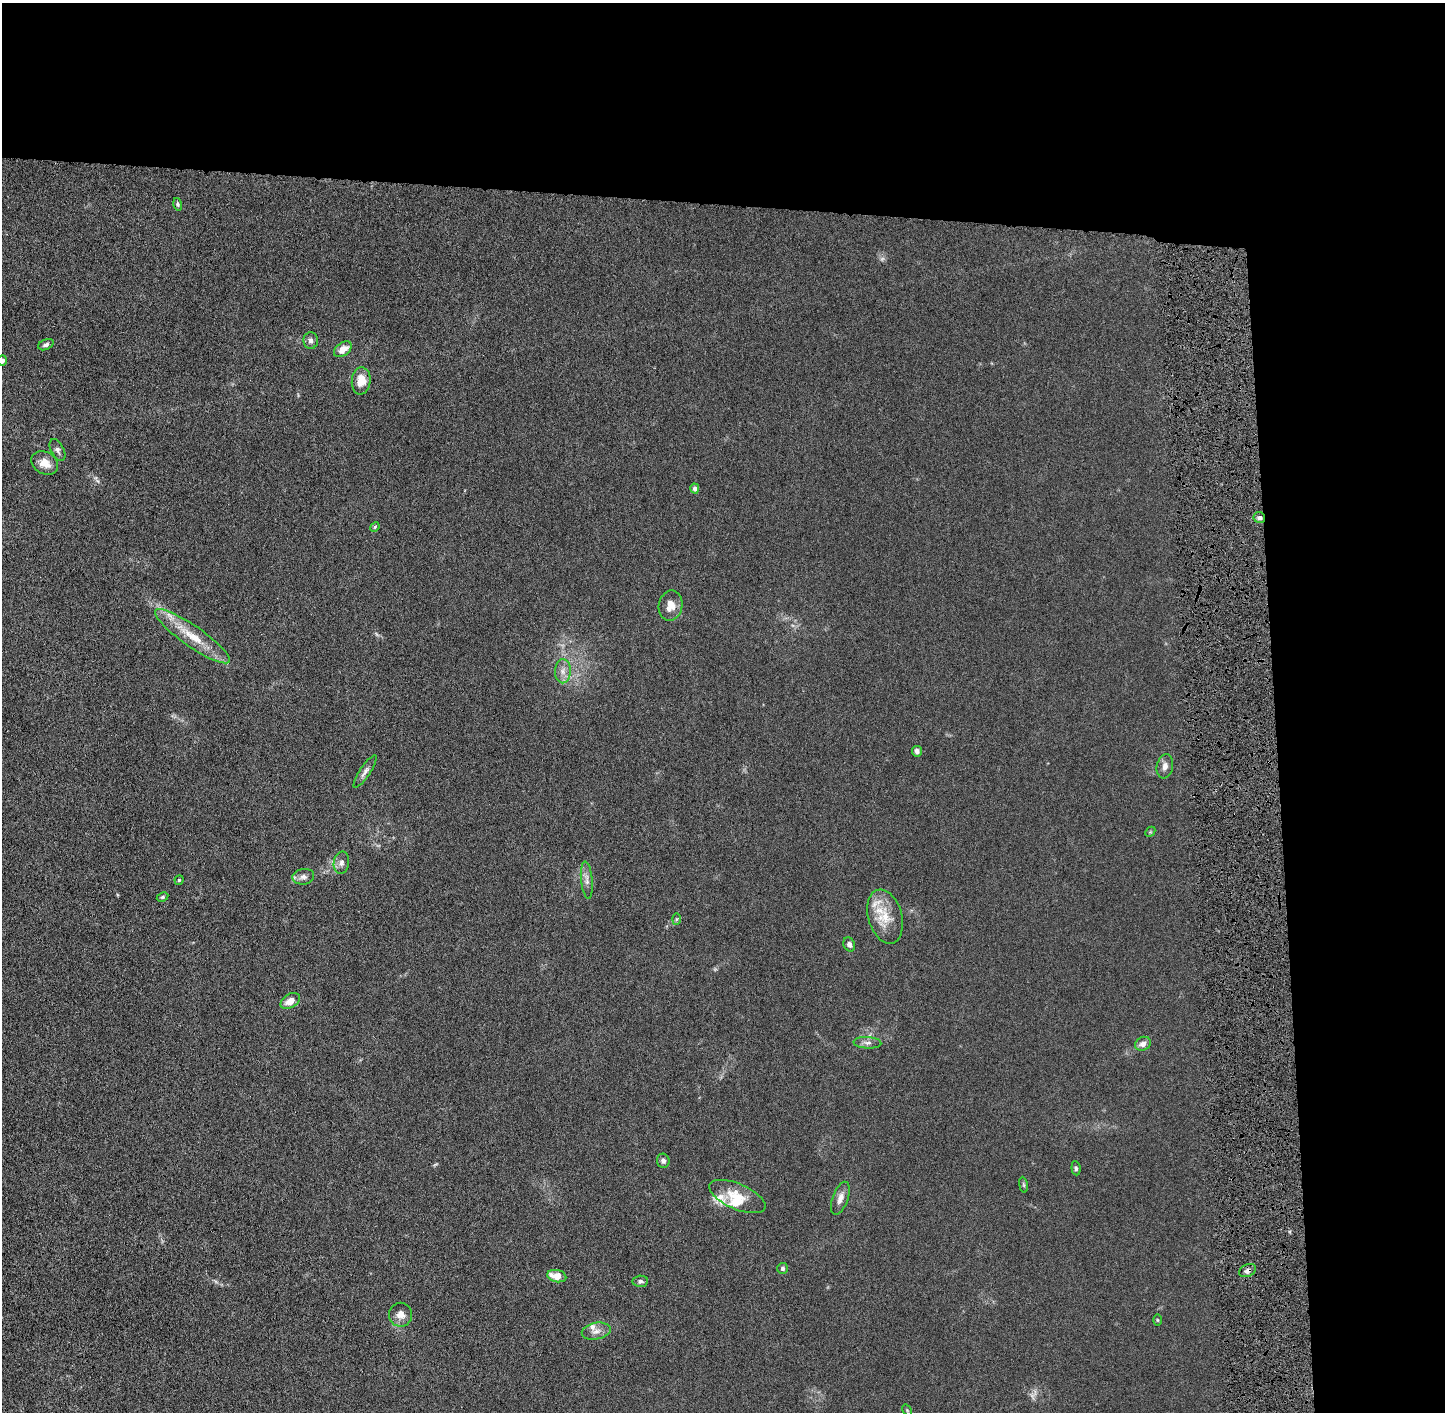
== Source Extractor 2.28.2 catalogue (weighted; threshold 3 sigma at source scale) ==
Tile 3 of 3 x 3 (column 3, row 1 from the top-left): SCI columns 2904-4346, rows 2826-4235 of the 4362 x 4242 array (HDU 1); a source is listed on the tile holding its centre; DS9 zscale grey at full resolution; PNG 1447 x 1414 px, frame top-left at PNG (2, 3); each listed source drawn as its Kron ellipse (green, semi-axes under 4 px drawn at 4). Shown black and unused: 24% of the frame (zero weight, under 4 of 8 exposures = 1% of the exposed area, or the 3 px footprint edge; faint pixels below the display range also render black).
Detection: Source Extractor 2.28.2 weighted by HDU 2 'WHT'; one run over the whole footprint, this tile lists its part. Background 0.0136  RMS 0.0045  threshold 0.0183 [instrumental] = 3 sigma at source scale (4.09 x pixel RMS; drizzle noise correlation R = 1.36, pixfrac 0.8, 0.05/0.05 arcsec/px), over >= 5 px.
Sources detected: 48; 2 too faint to see at this stretch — neither listed nor drawn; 4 inside a brighter listed object's ellipse — not listed separately; the other 42 listed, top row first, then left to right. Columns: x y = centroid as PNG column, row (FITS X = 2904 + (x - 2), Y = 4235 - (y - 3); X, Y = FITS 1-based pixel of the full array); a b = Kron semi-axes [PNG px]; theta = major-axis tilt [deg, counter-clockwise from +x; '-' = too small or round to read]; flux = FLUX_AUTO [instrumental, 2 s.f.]
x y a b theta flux
178 204 6 4 -75 0.68
311 340 8 7 - 1.7
46 345 8 5 23 1
343 349 10 6 35 4.2
2 361 5 4 - 1.5
361 381 14 9 85 6.4
57 450 12 6 -61 1.3
45 463 14 11 -31 3.9
695 489 5 4 - 1.4
1259 518 6 5 - 1.2
375 527 5 4 - 0.48
671 606 15 12 79 4.4
192 636 45 10 -35 11
563 671 12 8 89 2.6
917 751 5 5 - 1.4
1165 766 12 8 79 2.2
365 771 19 5 56 1.7
1150 832 6 4 45 0.41
341 863 11 7 82 1.7
303 877 11 7 9 1.8
179 880 4 4 - 0.45
587 880 19 5 -84 2.2
163 897 6 4 27 0.6
885 917 28 17 -74 9.9
676 919 6 4 88 0.48
849 944 7 5 -66 1.3
290 1001 10 7 31 3.6
867 1043 14 6 -3 1.7
1143 1044 8 6 25 2.1
663 1161 7 6 - 1.3
1076 1168 7 4 -84 0.79
1023 1185 8 4 -81 0.52
737 1196 30 12 -23 8.4
840 1198 17 7 70 2.8
783 1268 5 5 - 0.86
1247 1271 9 6 26 1.3
557 1276 10 6 -12 5.4
640 1281 8 5 5 1.1
401 1315 12 11 - 3
1157 1320 6 4 -89 0.41
596 1331 14 8 12 2.5
907 1410 6 4 -57 0.42
Overlapping masked pixels (flux is a lower limit): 2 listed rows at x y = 1259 518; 1247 1271
Isophote crosses this tile's border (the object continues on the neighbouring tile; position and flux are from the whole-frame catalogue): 1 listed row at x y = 2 361